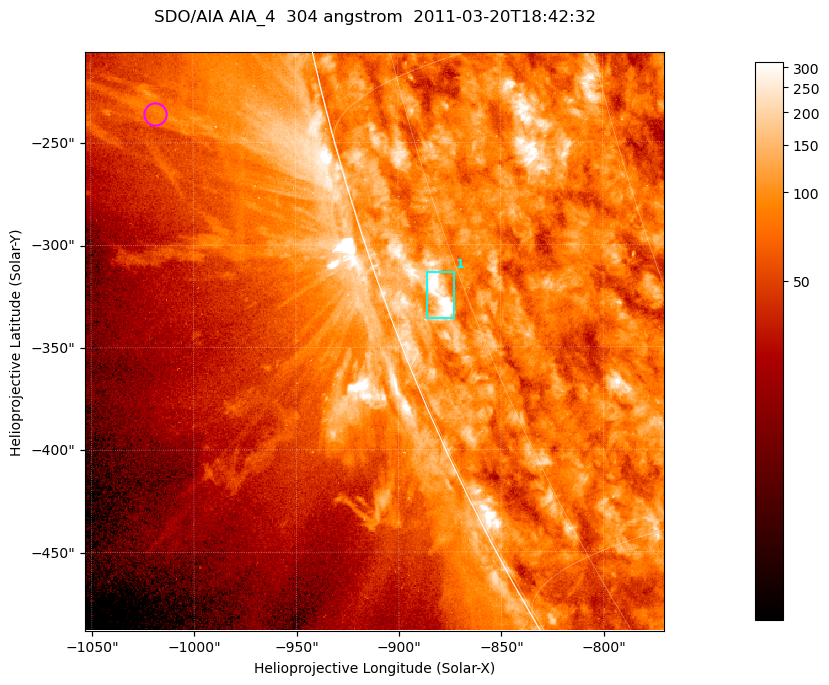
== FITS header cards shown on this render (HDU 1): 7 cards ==
TELESCOP= 'SDO/AIA '           / For AIA: SDO/AIA
INSTRUME= 'AIA_4   '           / For AIA: AIA_ATA1, AIA_ATA2, AIA_ATA3 or AIA_AT
WAVELNTH=                  304 / [angstrom] Wavelength
WAVEUNIT= 'angstrom'           / Wavelength unit: angstrom
DATE-OBS= '2011-03-20T18:42:32.123' / [ISO] Date when observation started; ISO 8
CTYPE1  = 'HPLN-TAN'           / CTYPE1; Typically HPLN
CTYPE2  = 'HPLT-TAN'           / CTYPE2; Typically HPLT

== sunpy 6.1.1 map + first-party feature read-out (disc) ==
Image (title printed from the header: SDO/AIA AIA_4  304 angstrom  2011-03-20T18:42:32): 471 x 471 px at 0.6 arcsec/px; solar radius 964 arcsec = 1606 px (partial field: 1.2% of the solar disc is inside the frame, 44% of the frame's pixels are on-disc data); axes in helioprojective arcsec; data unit not stated in the header (colour bar unlabelled)
Orientation: roll -0.132 deg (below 1 deg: not rotated)
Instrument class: DISC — disc imager (sunpy class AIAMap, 304 A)
Bright regions (active regions / flare kernels): reference = the on-disc median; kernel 5 px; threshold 5 sigma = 146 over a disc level ~84.3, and >= 1.15x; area >= 221 px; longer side >= 6 px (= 3.6 arcsec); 1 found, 1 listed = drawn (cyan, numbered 1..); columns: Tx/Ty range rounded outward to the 2 arcsec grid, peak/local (2 s.f.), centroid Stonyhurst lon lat
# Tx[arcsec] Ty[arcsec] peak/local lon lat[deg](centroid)
1 -886..-872 -336..-312 8.1 -78 -21
Off-limb structures (1.02-1.3 R_sun): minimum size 110 px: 7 found; the strongest spans PA ~100..105 deg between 1.05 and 1.12 R_sun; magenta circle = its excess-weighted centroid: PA ~105 deg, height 1.08 R_sun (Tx ~-1018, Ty ~-236 arcsec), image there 2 x the reference